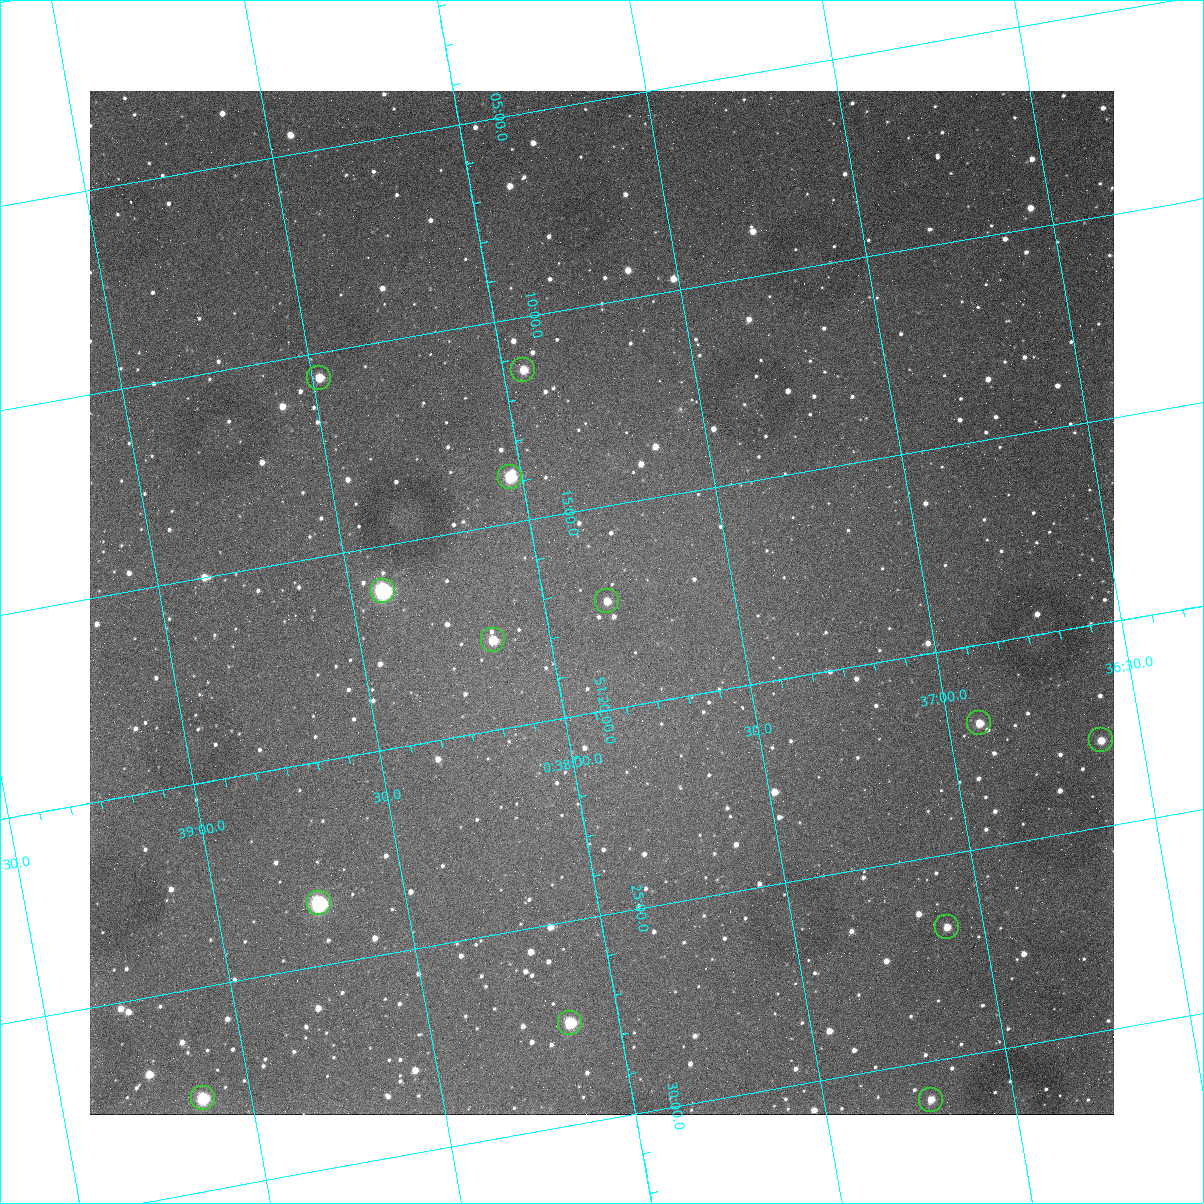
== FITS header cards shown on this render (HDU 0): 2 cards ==
NAXIS1  =                 1024
NAXIS2  =                 1024

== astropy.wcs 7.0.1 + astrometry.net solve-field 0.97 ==
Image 1024 x 1024 px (HDU 0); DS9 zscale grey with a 90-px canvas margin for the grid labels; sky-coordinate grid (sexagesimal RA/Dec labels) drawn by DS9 from the SOLVED WCS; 13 Tycho-2 reference stars matched to detected sources circled (green)
Header WCS: none
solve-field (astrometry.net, Tycho-2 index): SOLVED blind (the file carries no WCS)
Solved WCS: RA---TAN-SIP/DEC--TAN-SIP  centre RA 00:37:51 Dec +51:17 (9.46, +51.29 deg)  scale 1.49 arcsec/px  FOV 25.5' x 25.5'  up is -170 deg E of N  parity flipped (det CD > 0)
(file carries no celestial WCS; the grid is the blind solution)
Tycho-2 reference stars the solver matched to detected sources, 13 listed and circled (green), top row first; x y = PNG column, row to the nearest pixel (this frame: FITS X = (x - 90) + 1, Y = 1024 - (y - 91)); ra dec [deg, ICRS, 3 dp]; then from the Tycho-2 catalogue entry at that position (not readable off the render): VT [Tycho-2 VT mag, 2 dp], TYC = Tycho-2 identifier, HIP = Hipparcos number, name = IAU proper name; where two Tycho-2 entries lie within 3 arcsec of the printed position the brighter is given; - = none
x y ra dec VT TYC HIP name
523 370 9.486 +51.188 10.87 3261-2086-1 - -
319 378 9.620 +51.177 10.71 3261-2090-1 - -
510 477 9.507 +51.231 9.24 3261-2068-1 - -
383 591 9.604 +51.268 7.70 3261-1879-1 3018 -
607 601 9.459 +51.289 11.04 3261-1703-1 - -
493 640 9.538 +51.296 10.24 3261-1493-1 - -
979 723 9.229 +51.365 11.03 3261-2198-1 - -
1101 740 9.152 +51.381 11.06 3261-1519-1 - -
319 903 9.683 +51.391 7.88 3261-1837-1 - -
947 927 9.274 +51.446 10.91 3261-1253-1 - -
570 1023 9.532 +51.458 9.03 3261-1423-1 - -
203 1098 9.782 +51.462 9.45 3261-1155-1 - -
931 1100 9.305 +51.516 11.13 3261-2117-1 - -